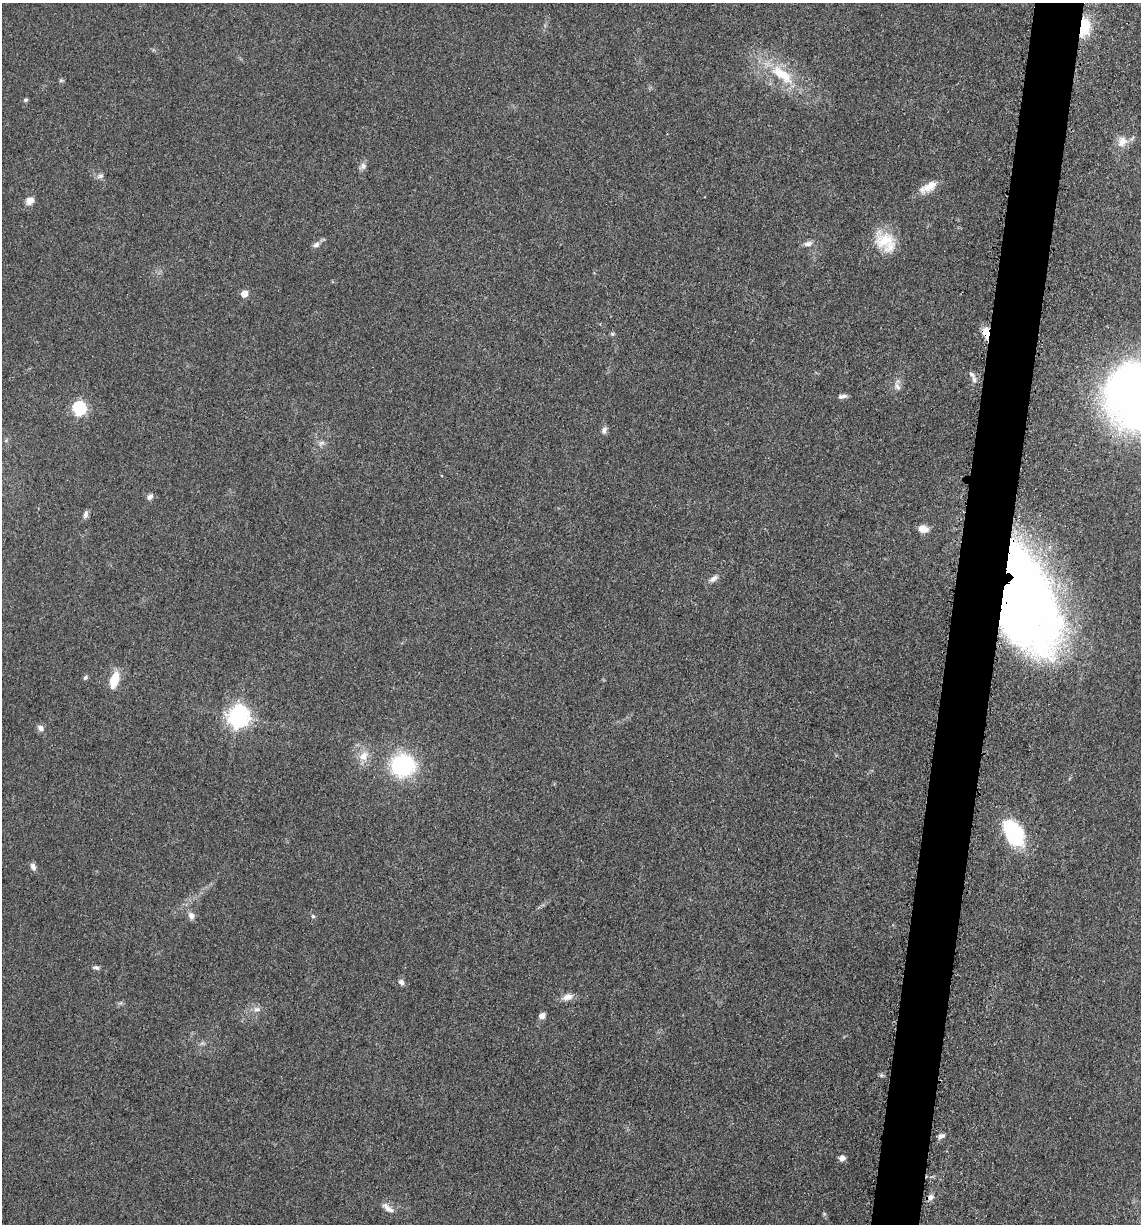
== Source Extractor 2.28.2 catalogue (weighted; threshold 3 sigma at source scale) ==
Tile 10 of 4 x 4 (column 2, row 3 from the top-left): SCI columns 1386-2524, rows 1243-2464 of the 4980 x 4922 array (HDU 1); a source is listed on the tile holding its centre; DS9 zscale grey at full resolution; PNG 1143 x 1226 px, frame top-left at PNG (2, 3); no overlay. Shown black and unused: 4% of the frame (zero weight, under 3 of 5 exposures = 4% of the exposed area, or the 3 px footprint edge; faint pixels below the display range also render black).
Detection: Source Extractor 2.28.2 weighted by HDU 2 'WHT'; one run over the whole footprint, this tile lists its part. Background 0.0564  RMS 0.0058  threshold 0.0261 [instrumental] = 3 sigma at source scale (4.5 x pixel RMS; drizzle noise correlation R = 1.50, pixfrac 1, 0.05/0.05 arcsec/px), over >= 5 px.
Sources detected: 51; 1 inside a brighter listed object's ellipse — not listed separately; the other 50 listed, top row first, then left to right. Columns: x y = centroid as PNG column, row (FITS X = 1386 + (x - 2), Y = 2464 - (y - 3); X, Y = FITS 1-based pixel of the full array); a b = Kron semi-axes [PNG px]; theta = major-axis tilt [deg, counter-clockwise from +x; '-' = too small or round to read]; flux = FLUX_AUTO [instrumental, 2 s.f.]
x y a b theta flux
1084 27 17 10 84 25
782 74 39 15 -37 26
61 80 6 5 - 0.94
25 100 5 4 - 1.2
1122 142 16 12 51 6.6
363 166 11 8 48 2.4
100 176 10 6 15 1.8
929 186 22 11 31 8.4
30 200 12 9 45 3.9
885 241 31 20 -47 19
808 244 13 7 13 2.7
316 245 10 6 26 2.3
244 294 5 5 - 8.8
986 333 13 7 -79 7.8
612 334 5 5 - 0.89
972 374 9 6 -40 2.1
897 387 10 6 -52 2.2
842 396 11 5 5 2.1
1137 396 45 39 -50 610
79 408 7 6 - 86
604 430 8 6 56 2.3
321 443 10 7 34 2.4
150 497 9 6 53 2
86 514 10 6 78 2
923 529 12 8 -9 4.4
713 578 14 7 37 2.8
1025 600 100 50 -75 600
85 677 8 5 49 1.1
114 679 19 9 73 12
238 716 8 7 - 390
40 728 9 8 - 2.4
363 756 14 11 46 6.9
402 765 19 17 2 68
1014 833 35 21 -59 36
33 867 10 7 -71 2.3
191 916 10 8 -70 2.9
313 916 5 4 - 0.93
96 968 9 5 -20 1.5
401 982 8 6 -67 2.2
567 997 15 9 17 4.4
120 1003 7 4 34 1.1
257 1009 10 7 -2 2.8
542 1016 5 5 - 4.6
202 1043 6 6 - 1.3
881 1075 6 5 - 1
941 1136 8 6 25 2.1
842 1158 7 6 - 2.8
931 1197 9 7 39 2.6
388 1208 20 7 -39 4
824 1214 5 5 - 0.75
Overlapping masked pixels (flux is a lower limit): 3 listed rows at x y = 1084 27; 986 333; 1025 600
Isophote crosses this tile's border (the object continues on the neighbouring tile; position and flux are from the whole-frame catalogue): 1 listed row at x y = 1137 396